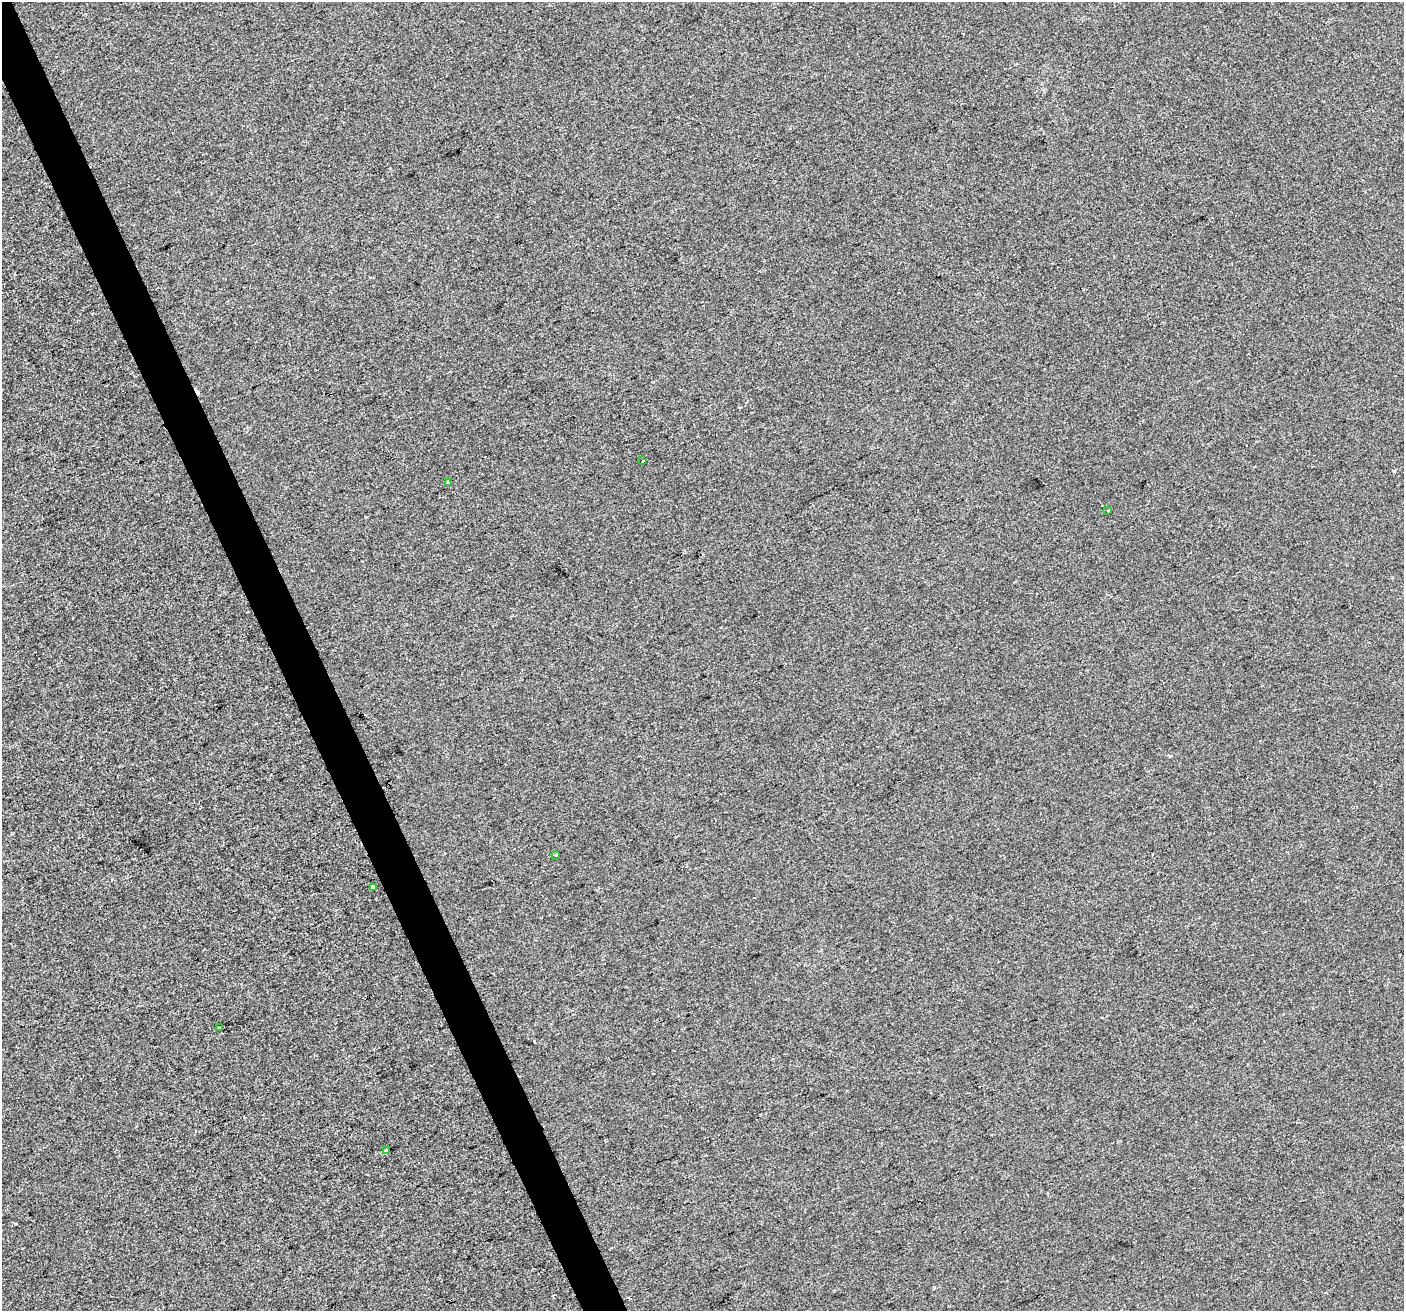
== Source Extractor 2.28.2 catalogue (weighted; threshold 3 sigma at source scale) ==
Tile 11 of 4 x 4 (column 3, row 3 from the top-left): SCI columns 2804-4205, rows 1450-2758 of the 5606 x 5460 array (HDU 1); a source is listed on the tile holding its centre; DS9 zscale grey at full resolution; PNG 1406 x 1313 px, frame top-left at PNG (2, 2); each listed source drawn as its Kron ellipse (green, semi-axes under 4 px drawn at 4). Shown black and unused: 3% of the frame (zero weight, under 2 of 3 exposures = <1% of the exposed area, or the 3 px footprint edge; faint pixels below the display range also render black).
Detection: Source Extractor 2.28.2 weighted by HDU 2 'WHT'; one run over the whole footprint, this tile lists its part. Background 3.67e-04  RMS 0.0056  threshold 0.0251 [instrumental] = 3 sigma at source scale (4.5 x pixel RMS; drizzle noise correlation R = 1.50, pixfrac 1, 0.0396/0.0396 arcsec/px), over >= 5 px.
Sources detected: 8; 1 cosmic-ray / hot-pixel residue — neither listed nor drawn; the other 7 listed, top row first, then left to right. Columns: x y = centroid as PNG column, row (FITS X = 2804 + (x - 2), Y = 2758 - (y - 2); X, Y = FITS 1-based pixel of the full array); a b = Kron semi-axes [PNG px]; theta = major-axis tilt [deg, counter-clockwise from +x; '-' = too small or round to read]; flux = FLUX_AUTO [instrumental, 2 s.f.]
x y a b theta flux
643 461 3 2 - 0.59
448 482 3 3 - 1.3
1108 510 3 2 - 0.44
556 855 3 3 - 6.8
374 887 4 3 - 4.9
220 1027 3 2 - 1.1
387 1150 3 3 - 2.1